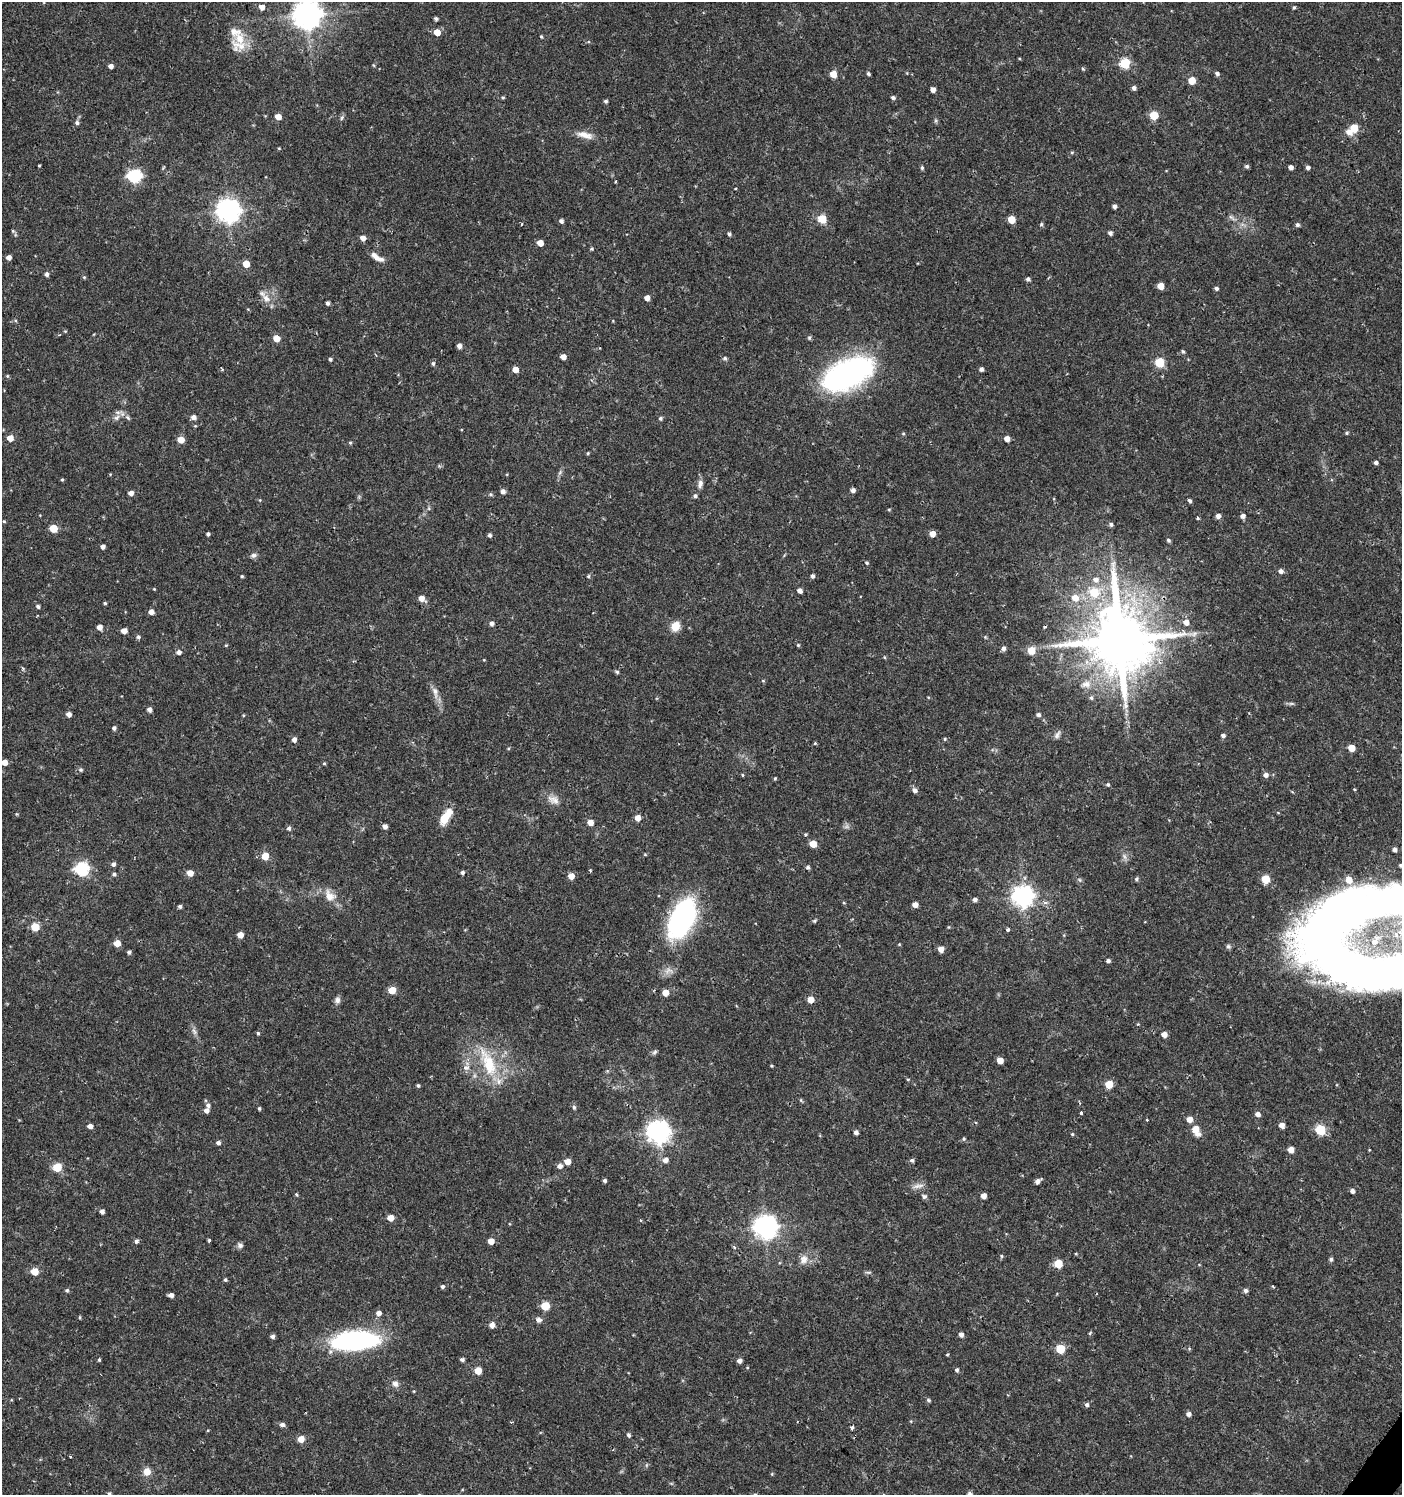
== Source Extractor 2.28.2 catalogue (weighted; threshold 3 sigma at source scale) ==
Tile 6 of 4 x 4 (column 2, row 2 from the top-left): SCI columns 1643-3042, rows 2990-4482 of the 6033 x 6002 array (HDU 1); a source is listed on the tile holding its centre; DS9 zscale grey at full resolution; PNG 1404 x 1497 px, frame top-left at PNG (2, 2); no overlay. Shown black and unused: <1% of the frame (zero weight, under 2 of 3 exposures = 1% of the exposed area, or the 3 px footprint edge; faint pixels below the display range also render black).
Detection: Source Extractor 2.28.2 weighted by HDU 2 'WHT'; one run over the whole footprint, this tile lists its part. Background 0.0256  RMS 0.0039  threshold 0.0174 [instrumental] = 3 sigma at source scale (4.5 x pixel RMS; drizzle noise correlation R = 1.50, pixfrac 1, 0.0396/0.0396 arcsec/px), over >= 5 px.
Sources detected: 319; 2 inside a brighter object's white glare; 3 cosmic-ray / hot-pixel residue — not listed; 7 inside a brighter listed object's ellipse — not listed separately; the other 307 listed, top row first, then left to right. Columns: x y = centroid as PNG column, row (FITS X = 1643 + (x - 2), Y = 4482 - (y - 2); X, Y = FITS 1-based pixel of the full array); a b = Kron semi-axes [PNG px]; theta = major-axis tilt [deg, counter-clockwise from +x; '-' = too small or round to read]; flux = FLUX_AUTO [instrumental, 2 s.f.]
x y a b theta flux
262 7 6 5 - 2.5
1294 7 5 4 - 0.51
307 15 9 8 - 570
436 18 4 4 - 0.85
437 32 5 5 - 5.1
541 36 4 3 - 0.43
240 39 20 14 -76 7
1125 63 6 5 - 24
373 65 5 3 - 0.35
111 66 4 4 - 1.9
1083 69 5 4 - 0.45
1217 73 5 4 - 0.95
833 74 5 5 - 5.6
868 74 4 4 - 0.7
1192 80 5 5 - 6.9
1134 88 5 5 - 1.2
933 90 4 4 - 2.1
503 97 5 4 - 0.53
893 98 5 4 - 0.89
606 101 4 4 - 0.77
1154 115 5 5 - 15
278 117 5 4 - 4
342 118 7 4 54 0.65
936 121 6 4 -72 0.57
77 123 6 5 - 1
1354 128 5 5 - 11
1349 132 10 7 -40 2.5
585 135 24 8 -14 4
1072 152 5 4 - 0.45
39 166 3 2 - 0.33
1247 166 5 4 - 0.82
922 167 5 4 - 0.73
1291 167 4 4 - 1.6
1308 167 4 4 - 1.2
163 168 6 3 56 0.4
135 176 6 6 - 63
615 181 3 3 - 2
1114 206 4 4 - 1.3
228 211 8 8 - 320
1232 218 13 4 -34 1.2
822 219 5 5 - 13
1011 219 5 5 - 8.2
561 221 4 4 - 1.2
1041 224 5 4 - 0.58
1297 225 5 5 - 0.81
13 231 5 5 - 0.54
1110 233 5 4 - 1.1
729 234 5 4 - 0.72
363 238 5 5 - 2.6
540 243 5 5 - 4.8
591 248 4 4 - 0.65
9 257 4 4 - 2
377 257 17 6 -32 3.1
246 264 5 5 - 5.8
47 274 5 4 - 1.1
84 277 5 4 - 0.44
1028 279 5 4 - 0.88
1161 286 5 5 - 5.2
1216 288 4 4 - 0.96
266 298 15 9 -40 3.4
647 298 4 4 - 2.7
328 303 4 3 - 1.1
248 309 5 3 - 0.38
613 321 5 3 - 0.28
65 331 5 4 - 0.37
276 338 5 5 - 5.3
809 338 5 5 - 0.63
459 346 5 4 - 1.8
1183 352 5 5 - 0.66
563 357 5 4 - 2.9
725 358 6 5 - 0.66
330 359 4 4 - 0.69
1160 362 5 5 - 22
433 363 6 4 -89 0.79
515 369 5 4 - 4
981 369 4 4 - 1.2
848 374 48 24 27 100
7 376 5 4 - 0.5
116 417 10 7 31 1.9
193 417 5 5 - 1.8
128 418 9 5 -45 1
660 418 5 5 - 0.78
195 426 5 3 - 0.32
1347 433 5 4 - 0.5
903 434 5 3 - 0.41
10 438 5 5 - 3.9
1007 439 5 4 - 2.8
181 440 5 5 - 5.5
350 443 5 4 - 0.51
588 453 4 4 - 0.43
1376 463 4 4 - 0.99
110 474 4 4 - 0.32
62 480 4 4 - 0.43
700 484 11 6 76 1.8
853 490 4 4 - 1.5
503 491 5 5 - 1.5
131 493 5 4 - 2.1
490 494 7 5 0 0.66
695 496 5 4 - 0.86
260 500 5 4 - 0.38
1190 501 5 4 - 0.85
889 510 4 4 - 0.4
1218 516 5 5 - 1.9
1242 516 5 4 - 1.7
1198 518 4 3 - 0.51
4 521 4 4 - 0.39
1111 524 5 4 - 0.9
53 528 5 5 - 11
208 534 4 3 - 0.83
932 534 5 5 - 3.6
490 535 4 4 - 0.87
1168 540 4 4 - 0.71
103 546 4 4 - 1.5
253 555 9 6 13 1.1
867 563 5 5 - 0.55
1281 571 5 5 - 1.5
242 576 4 3 - 0.48
588 576 5 4 - 0.52
812 576 5 4 - 1
1096 579 8 6 1 1.9
154 589 3 3 - 0.29
800 591 4 4 - 1.8
1094 592 7 7 - 13
421 598 6 5 - 3.5
1075 598 7 6 - 4.5
105 603 4 4 - 0.54
38 606 5 4 - 0.88
151 612 5 4 - 2.6
1186 622 6 6 - 2.7
492 623 5 5 - 1.4
675 626 10 8 59 5.2
100 627 4 4 - 2.5
124 631 5 4 - 2.8
138 637 5 5 - 0.78
985 637 5 4 - 0.45
1119 639 18 16 -59 3500
226 645 5 3 - 0.33
798 645 4 4 - 0.42
1003 648 5 5 - 1.5
1031 651 5 5 - 8.5
179 652 5 5 - 1.5
884 657 5 3 - 0.35
484 660 4 3 - 0.3
23 668 4 4 - 0.59
617 672 7 4 -29 0.59
763 681 5 4 - 0.43
1086 684 16 9 12 3.8
435 692 18 8 -78 2.9
1091 698 5 5 - 0.72
1291 703 7 4 0 0.7
149 709 5 4 - 1.5
69 714 4 4 - 2.1
1038 715 6 5 - 0.97
114 728 4 4 - 1
1057 735 13 6 59 1.3
1223 735 5 4 - 1.1
945 739 5 4 - 0.5
294 740 5 5 - 1.7
815 743 4 4 - 0.43
1351 748 5 5 - 5.9
4 762 5 5 - 3.7
324 763 4 4 - 0.4
81 770 6 5 - 0.71
742 775 4 3 - 0.42
1266 775 5 5 - 1.6
775 778 4 4 - 0.44
1108 784 5 5 - 0.6
1354 789 4 3 - 0.32
915 790 6 5 - 1.5
553 800 18 11 -24 3.6
445 817 18 7 56 9.1
637 818 5 5 - 3.2
590 822 5 5 - 3.6
385 826 4 4 - 1.8
289 828 6 5 - 0.94
813 844 5 5 - 6.5
645 854 5 3 - 0.4
265 856 5 5 - 7.8
1124 856 10 5 -63 1.3
113 864 5 4 - 1.2
808 867 5 5 - 0.84
82 869 6 6 - 64
590 870 4 3 - 0.48
462 872 5 5 - 0.82
190 873 5 4 - 4.2
114 874 5 4 - 0.82
571 876 5 5 - 3.7
1136 879 5 5 - 0.78
1265 879 5 5 - 11
1080 880 6 3 -70 0.54
330 896 18 13 -49 5
1023 896 7 7 - 230
975 900 4 4 - 1.2
844 903 5 3 - 0.34
915 905 5 4 - 2.9
180 906 4 4 - 0.89
1343 910 135 60 34 260
682 920 48 27 71 57
814 921 5 4 - 0.59
35 927 5 5 - 12
948 927 4 4 - 0.33
1008 930 3 3 - 1.5
240 935 5 4 - 4.1
117 943 5 5 - 4.7
1228 946 7 6 - 0.82
941 949 5 5 - 3.5
129 952 4 4 - 0.88
1108 961 5 4 - 0.95
392 990 5 5 - 7.6
665 993 5 5 - 4.8
337 1000 10 7 84 1.5
811 1000 5 5 - 4.8
194 1031 11 5 -57 1.4
258 1033 5 4 - 0.53
1164 1034 5 5 - 2.6
654 1052 8 5 41 0.81
1000 1060 5 4 - 3.7
488 1062 45 16 -65 19
771 1066 4 4 - 0.38
466 1068 9 7 -8 1.9
908 1079 4 3 - 0.5
1109 1084 5 5 - 8.3
418 1085 4 4 - 0.65
801 1100 6 4 -60 0.49
208 1105 6 6 - 1.1
574 1107 6 5 - 0.67
259 1109 4 3 - 0.51
206 1111 5 5 - 1.6
1081 1113 3 3 - 1.4
1257 1114 5 5 - 1.8
1189 1119 5 5 - 3.7
1147 1120 3 3 - 0.98
1282 1125 5 4 - 2.4
90 1126 5 4 - 1.9
1196 1130 9 6 -66 6.4
1320 1130 6 5 - 25
658 1132 8 8 - 270
856 1132 4 4 - 1.4
1072 1134 4 4 - 0.4
964 1139 6 4 21 0.56
218 1143 5 4 - 1.1
1291 1150 5 5 - 3.3
665 1160 5 5 - 2.1
912 1160 5 5 - 0.93
567 1161 5 5 - 4.1
560 1166 6 6 - 1.6
57 1167 5 5 - 17
605 1180 4 4 - 0.78
1038 1181 6 4 40 1.6
918 1186 16 6 7 2.2
1352 1191 4 4 - 1.4
296 1194 5 4 - 0.5
924 1196 6 5 - 0.97
983 1196 4 4 - 2.6
102 1211 4 4 - 1.6
390 1218 5 5 - 4.7
641 1220 4 3 - 0.56
765 1227 8 8 - 310
209 1240 3 3 - 1.1
136 1241 6 5 - 0.94
491 1241 5 4 - 3.8
240 1245 9 7 -41 1.2
734 1247 4 3 - 0.99
1001 1256 6 4 -89 0.47
803 1259 14 11 76 3.2
1331 1259 5 4 - 0.86
1058 1264 5 5 - 11
35 1271 5 5 - 8.7
868 1272 8 4 8 0.66
225 1280 5 4 - 0.56
442 1286 5 5 - 0.77
1273 1287 5 3 - 0.38
67 1290 5 5 - 0.59
1245 1291 5 4 - 1.2
171 1295 4 4 - 1.5
545 1306 5 5 - 13
378 1313 6 5 - 2
80 1317 5 3 - 0.37
539 1320 8 7 - 1.3
492 1325 5 5 - 2.3
1090 1333 6 3 46 0.43
961 1335 5 5 - 1.5
272 1336 5 4 - 1.2
355 1341 45 17 4 68
1060 1349 5 5 - 15
1189 1349 5 3 - 0.4
947 1355 5 3 - 0.36
99 1360 4 3 - 0.46
462 1360 5 4 - 0.86
739 1361 5 4 - 1.7
957 1370 5 5 - 0.78
478 1371 5 5 - 6.7
395 1384 9 8 - 1.7
414 1391 4 4 - 0.32
928 1400 5 4 - 0.69
1087 1405 5 5 - 0.97
1188 1414 5 5 - 1.5
797 1421 3 3 - 0.31
282 1425 5 5 - 1.4
852 1428 3 3 - 1.6
629 1435 5 4 - 0.88
301 1439 5 5 - 4.8
647 1465 6 4 70 0.51
147 1471 10 10 - 2.9
772 1474 5 3 - 0.36
970 1493 6 5 - 0.83
109 1494 5 4 - 0.84
Overlapping masked pixels (flux is a lower limit): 1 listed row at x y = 1119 639
Isophote crosses this tile's border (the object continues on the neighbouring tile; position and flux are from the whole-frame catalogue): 4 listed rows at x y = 307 15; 4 762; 970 1493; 109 1494